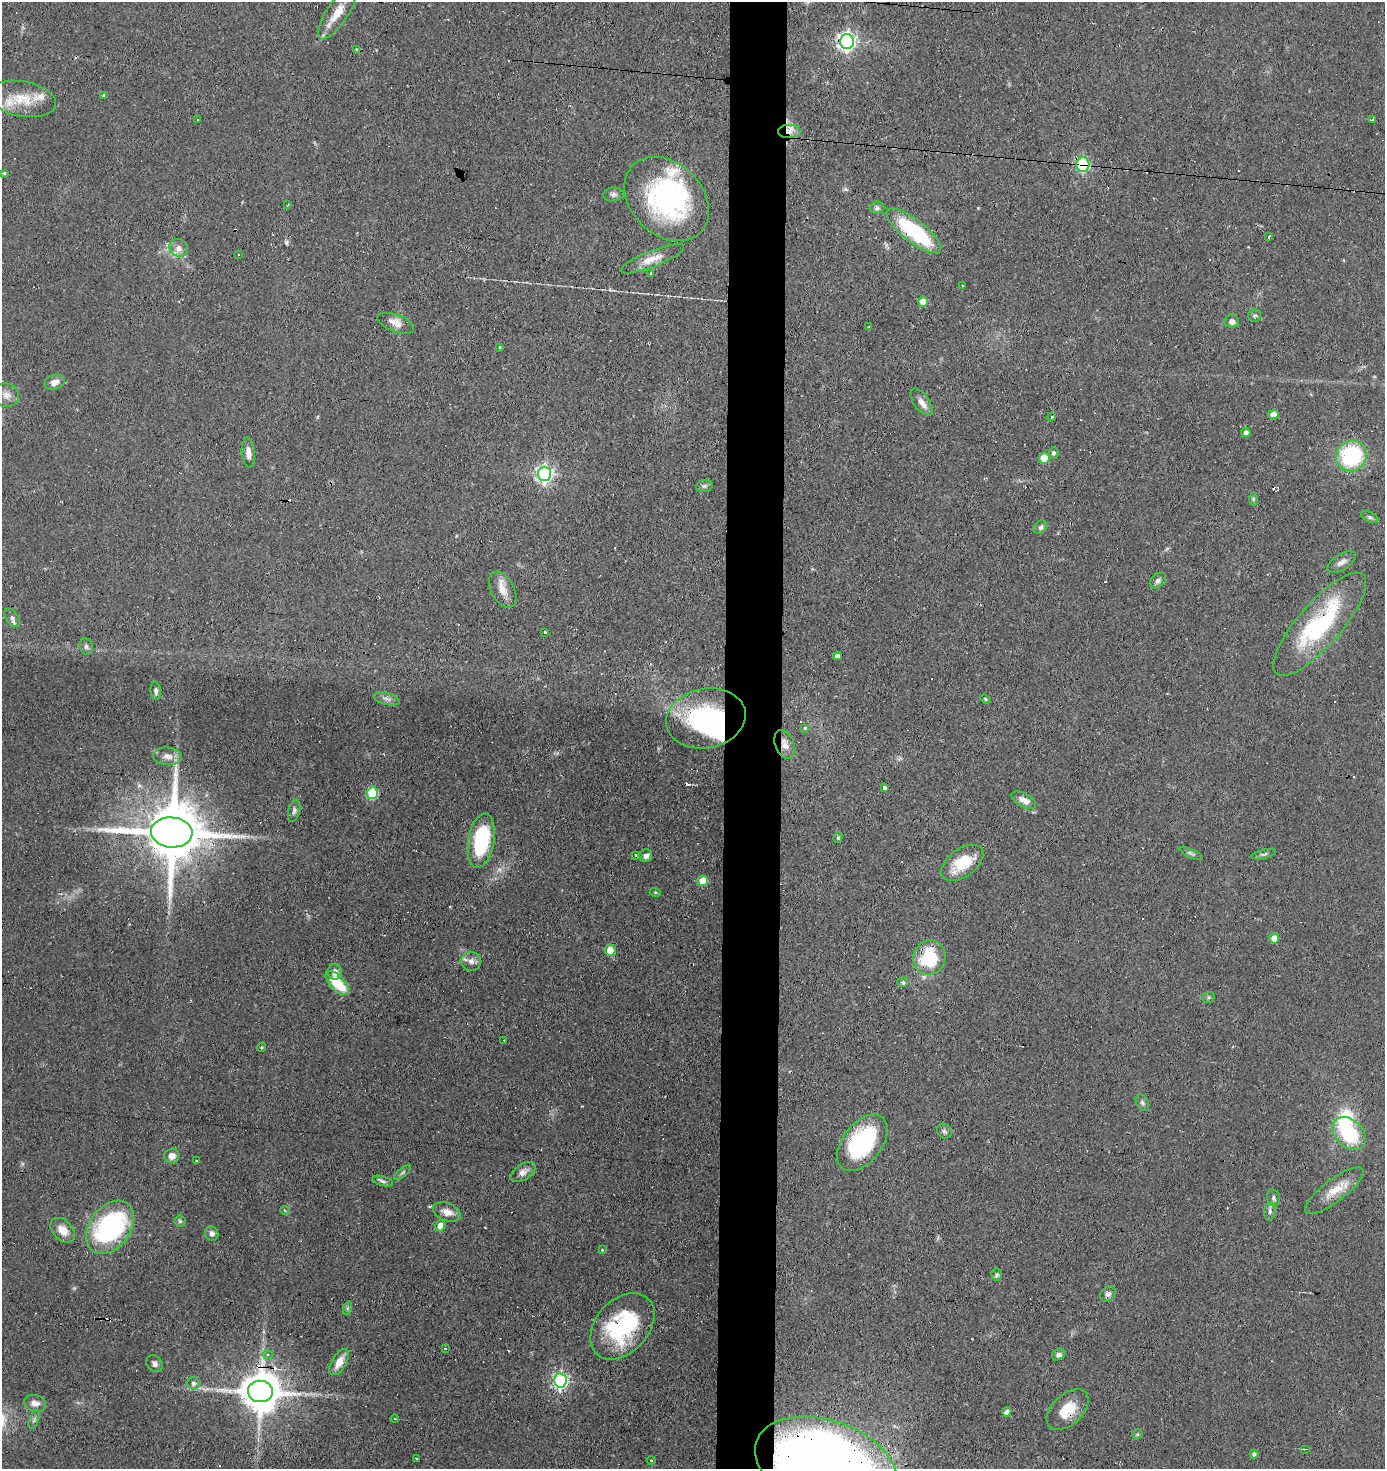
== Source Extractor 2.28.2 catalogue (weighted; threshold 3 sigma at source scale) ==
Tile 5 of 3 x 3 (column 2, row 2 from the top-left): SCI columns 1483-2865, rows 1469-2935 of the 4429 x 4403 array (HDU 1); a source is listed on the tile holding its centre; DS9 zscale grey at full resolution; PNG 1387 x 1471 px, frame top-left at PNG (2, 2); each listed source drawn as its Kron ellipse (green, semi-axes under 4 px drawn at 4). Shown black and unused: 4% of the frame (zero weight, under 3 of 4 exposures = <1% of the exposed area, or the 3 px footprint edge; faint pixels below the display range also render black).
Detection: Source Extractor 2.28.2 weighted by HDU 2 'WHT'; one run over the whole footprint, this tile lists its part. Background 0.11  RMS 0.0053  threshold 0.024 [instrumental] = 3 sigma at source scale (4.5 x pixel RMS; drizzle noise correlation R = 1.50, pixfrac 1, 0.05/0.05 arcsec/px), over >= 5 px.
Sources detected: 147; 3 inside a brighter object's white glare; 16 cosmic-ray / hot-pixel residue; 1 long thin detection or spike segment (spike, bleed or trail) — neither listed nor drawn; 3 inside a brighter listed object's ellipse — not listed separately; the other 124 listed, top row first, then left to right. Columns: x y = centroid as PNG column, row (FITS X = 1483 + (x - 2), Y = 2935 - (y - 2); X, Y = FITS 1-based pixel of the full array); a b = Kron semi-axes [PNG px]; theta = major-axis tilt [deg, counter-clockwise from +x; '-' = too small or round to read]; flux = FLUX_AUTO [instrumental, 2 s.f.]
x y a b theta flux
337 13 31 10 56 10
847 41 7 7 - 230
356 49 4 3 - 0.57
104 95 4 3 - 1.2
22 99 34 17 -10 16
198 119 3 2 - 0.52
1373 119 4 3 - 13
789 131 11 6 1 3.7
1083 164 7 6 - 52
4 173 3 3 - 0.64
613 194 10 7 6 1.8
667 199 48 36 -44 95
288 205 3 2 - 0.53
877 208 7 6 - 1.6
914 231 33 11 -37 50
1269 237 3 2 - 0.94
179 248 9 8 - 3.5
238 255 2 2 - 0.51
652 259 34 8 21 7.6
651 273 4 3 - 0.56
962 286 3 2 - 0.61
923 302 5 5 - 6.4
1255 316 6 6 - 1.1
1232 321 7 6 - 2.4
396 323 19 8 -21 4.8
868 327 3 2 - 0.78
500 347 4 3 - 0.53
55 382 10 7 20 3.6
6 395 12 11 - 4
921 402 15 7 -55 3.6
1274 414 5 4 - 5.8
1052 417 4 3 - 0.73
1246 432 4 4 - 2
248 453 15 6 -84 3.9
1054 453 5 5 - 1.3
1351 456 16 15 - 48
1044 458 5 5 - 12
544 474 7 7 - 190
704 486 8 6 14 1.3
1253 499 6 4 -90 0.72
1370 517 9 5 -25 1.2
1041 527 7 5 50 1.5
1342 562 16 8 32 3.2
1158 581 9 6 46 1.9
503 590 19 11 -61 6.7
12 618 10 6 -53 2.1
1320 624 66 21 49 62
545 632 3 2 - 0.53
86 647 8 6 -72 1.6
837 656 4 4 - 2.2
156 691 9 5 -85 1.5
387 699 13 6 -15 2.3
985 699 5 4 - 0.62
706 718 40 29 11 71
805 728 3 3 - 2
785 744 15 9 -67 4.8
167 756 14 8 -5 4.3
884 788 4 3 - 1.2
372 793 6 5 - 35
1024 800 13 7 -29 4.5
294 811 11 5 76 1.7
172 832 21 15 -5 4900
838 838 5 4 - 0.79
481 841 27 13 80 42
1191 854 12 3 -24 1.3
1264 854 13 4 14 1.3
636 855 3 3 - 1.5
646 856 6 6 - 2.5
962 863 24 14 37 18
703 881 5 5 - 14
655 892 5 4 - 0.66
1274 938 5 5 - 6.4
610 950 5 5 - 6.6
929 958 17 16 - 36
471 961 10 9 - 3
335 972 7 7 - 3.8
903 982 5 4 - 1.2
337 983 15 7 -47 18
1208 997 6 5 - 0.92
504 1040 2 2 - 0.45
261 1047 5 4 - 0.71
1142 1103 9 6 -59 1.4
944 1131 8 6 -48 1.5
1349 1134 19 13 -43 34
862 1143 32 19 52 60
172 1156 7 7 - 4
196 1161 3 3 - 0.61
403 1172 10 4 40 1.2
523 1172 14 7 34 3.3
382 1181 11 4 -16 1.5
1334 1191 36 11 37 11
1274 1198 8 6 -74 1.6
285 1210 4 3 - 0.52
1270 1211 9 5 87 1.7
447 1212 14 9 -20 4.8
180 1221 5 5 - 0.91
440 1225 6 5 - 4.4
110 1227 29 20 53 100
63 1230 14 9 -46 6.9
212 1233 7 6 - 1.8
602 1250 4 3 - 0.49
997 1275 6 5 - 1
1108 1294 8 7 - 2.1
348 1308 7 4 70 0.97
622 1326 38 26 48 54
445 1348 3 3 - 1
1059 1354 7 5 37 1.9
267 1355 5 4 - 1
339 1362 14 7 60 6.9
154 1364 9 7 -49 2.4
560 1381 7 6 - 160
193 1383 6 6 - 2
260 1391 12 10 -4 2000
35 1403 11 8 -15 3.7
1068 1410 25 15 43 13
1007 1412 5 4 - 2.7
34 1419 10 4 69 1.5
395 1419 4 3 - 0.48
1137 1434 6 4 44 0.72
1306 1449 5 3 - 0.7
1254 1454 4 4 - 1.6
416 1459 3 3 - 2.2
651 1461 4 3 - 0.68
826 1465 73 45 -19 860
Overlapping masked pixels (flux is a lower limit): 9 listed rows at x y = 789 131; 1083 164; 914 231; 785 744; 172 832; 622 1326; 260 1391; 1068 1410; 826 1465
Isophote crosses this tile's border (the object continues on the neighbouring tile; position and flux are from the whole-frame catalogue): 1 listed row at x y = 826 1465